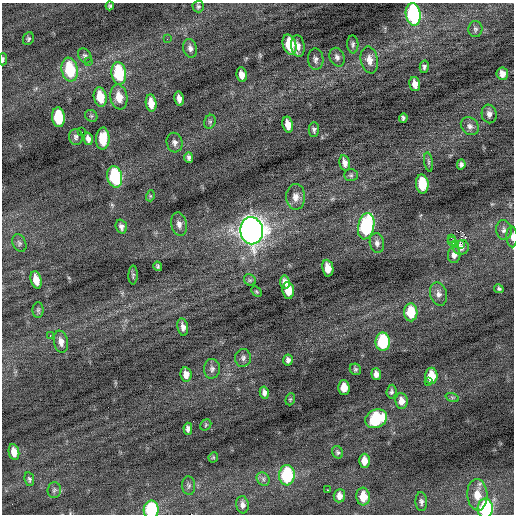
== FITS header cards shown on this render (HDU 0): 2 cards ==
NAXIS1  =                  512 / Axis length
NAXIS2  =                  512 / Axis length

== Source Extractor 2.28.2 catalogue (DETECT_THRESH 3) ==
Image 512 x 512 px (HDU 0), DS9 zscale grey, 1 PNG px = 1 image px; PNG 516 x 516 px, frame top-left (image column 1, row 512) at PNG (2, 3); each listed source drawn as its Kron ellipse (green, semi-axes under 4 px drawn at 4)
Background -0.0666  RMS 0.81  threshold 2.42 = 3 sigma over >= 5 px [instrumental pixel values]
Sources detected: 114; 2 with non-positive FLUX_AUTO (blend fragments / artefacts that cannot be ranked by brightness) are neither listed nor drawn; the other 112 listed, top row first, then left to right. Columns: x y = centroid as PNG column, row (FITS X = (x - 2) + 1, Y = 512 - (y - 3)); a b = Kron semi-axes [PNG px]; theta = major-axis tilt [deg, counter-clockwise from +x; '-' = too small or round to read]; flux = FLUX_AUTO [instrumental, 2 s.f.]
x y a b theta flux
110 6 4 3 - 93
198 6 6 6 - 100
413 14 11 7 -81 7200
475 29 8 7 - 140
28 39 6 5 - 100
167 39 2 2 - 31
353 44 9 5 -86 150
289 45 10 6 -75 1900
298 46 11 6 -83 340
190 48 9 7 -74 220
85 56 8 6 -56 130
337 57 10 7 -65 200
3 59 6 3 86 96
316 59 10 8 -88 200
369 60 13 8 -78 450
89 61 3 2 - 220
424 67 6 4 77 130
70 70 12 8 -79 2700
119 73 11 7 -81 3100
502 74 6 6 - 300
242 75 7 5 -81 370
415 84 7 5 -76 320
100 97 10 6 -79 1200
119 97 12 8 -80 700
179 99 7 4 -79 290
151 103 9 5 -82 610
489 114 9 7 -80 230
91 116 6 5 - 92
58 117 10 6 -83 2600
403 118 4 3 - 110
210 122 7 5 67 110
288 124 8 5 -78 490
470 126 10 8 -46 230
314 130 7 5 89 120
81 132 2 2 - 320
76 137 8 7 - 150
88 139 6 4 -74 230
103 139 11 6 88 1200
174 143 10 8 -76 210
189 157 5 4 - 140
429 162 9 4 -79 96
345 163 8 5 -80 260
461 164 5 4 - 130
351 175 7 5 -1 110
115 177 11 7 -78 4100
422 184 9 6 -86 1600
150 196 5 3 - 56
296 197 13 9 -90 400
179 224 12 7 -79 270
366 226 13 8 78 6400
121 227 7 5 -71 190
504 230 10 8 -79 220
252 231 13 11 -82 46000
512 237 10 5 -88 190
451 238 2 2 - 270
452 241 4 4 - 74
19 243 9 6 -63 150
377 243 10 7 -80 220
455 244 3 3 - 87
461 244 3 3 - 190
461 247 8 7 - 190
454 255 8 6 86 250
158 266 5 3 - 87
328 268 8 5 -82 610
133 275 9 4 90 93
36 280 9 5 -77 560
250 280 6 5 - 90
285 282 6 5 - 270
499 289 5 4 - 91
288 290 8 6 -81 970
256 291 5 3 - 64
438 294 12 8 -73 270
38 310 8 5 89 98
411 312 9 7 -87 1400
183 327 9 5 -80 250
50 335 3 2 - 66
61 342 11 7 -79 350
383 342 9 7 88 3700
243 358 9 8 - 200
288 360 5 5 - 170
212 369 10 8 87 230
355 369 6 5 - 95
186 374 7 5 -79 370
376 374 6 5 - 250
431 376 8 6 89 980
428 382 3 2 - 300
344 387 7 6 - 710
391 392 7 5 84 110
264 393 6 4 -79 200
452 397 7 4 -19 82
290 399 6 4 69 68
401 401 8 6 -83 390
376 419 11 9 26 3500
206 425 6 5 - 77
188 429 6 4 -87 190
14 452 8 5 -79 500
337 452 6 5 - 100
213 457 5 4 - 63
364 461 7 5 -90 530
287 475 10 8 87 3600
29 479 7 5 -80 100
263 479 7 6 - 150
189 486 9 6 -85 140
54 490 8 7 - 130
327 490 3 2 - 330
477 495 16 10 -87 680
339 496 6 6 - 310
363 497 9 7 -85 900
421 502 9 5 -85 160
242 505 8 6 -82 220
485 508 10 7 -88 4600
151 510 9 7 86 3100
At the frame edge (FLAGS 8, measured only in part): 4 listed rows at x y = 3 59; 512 237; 485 508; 151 510
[2 non-positive-flux detections neither listed nor drawn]